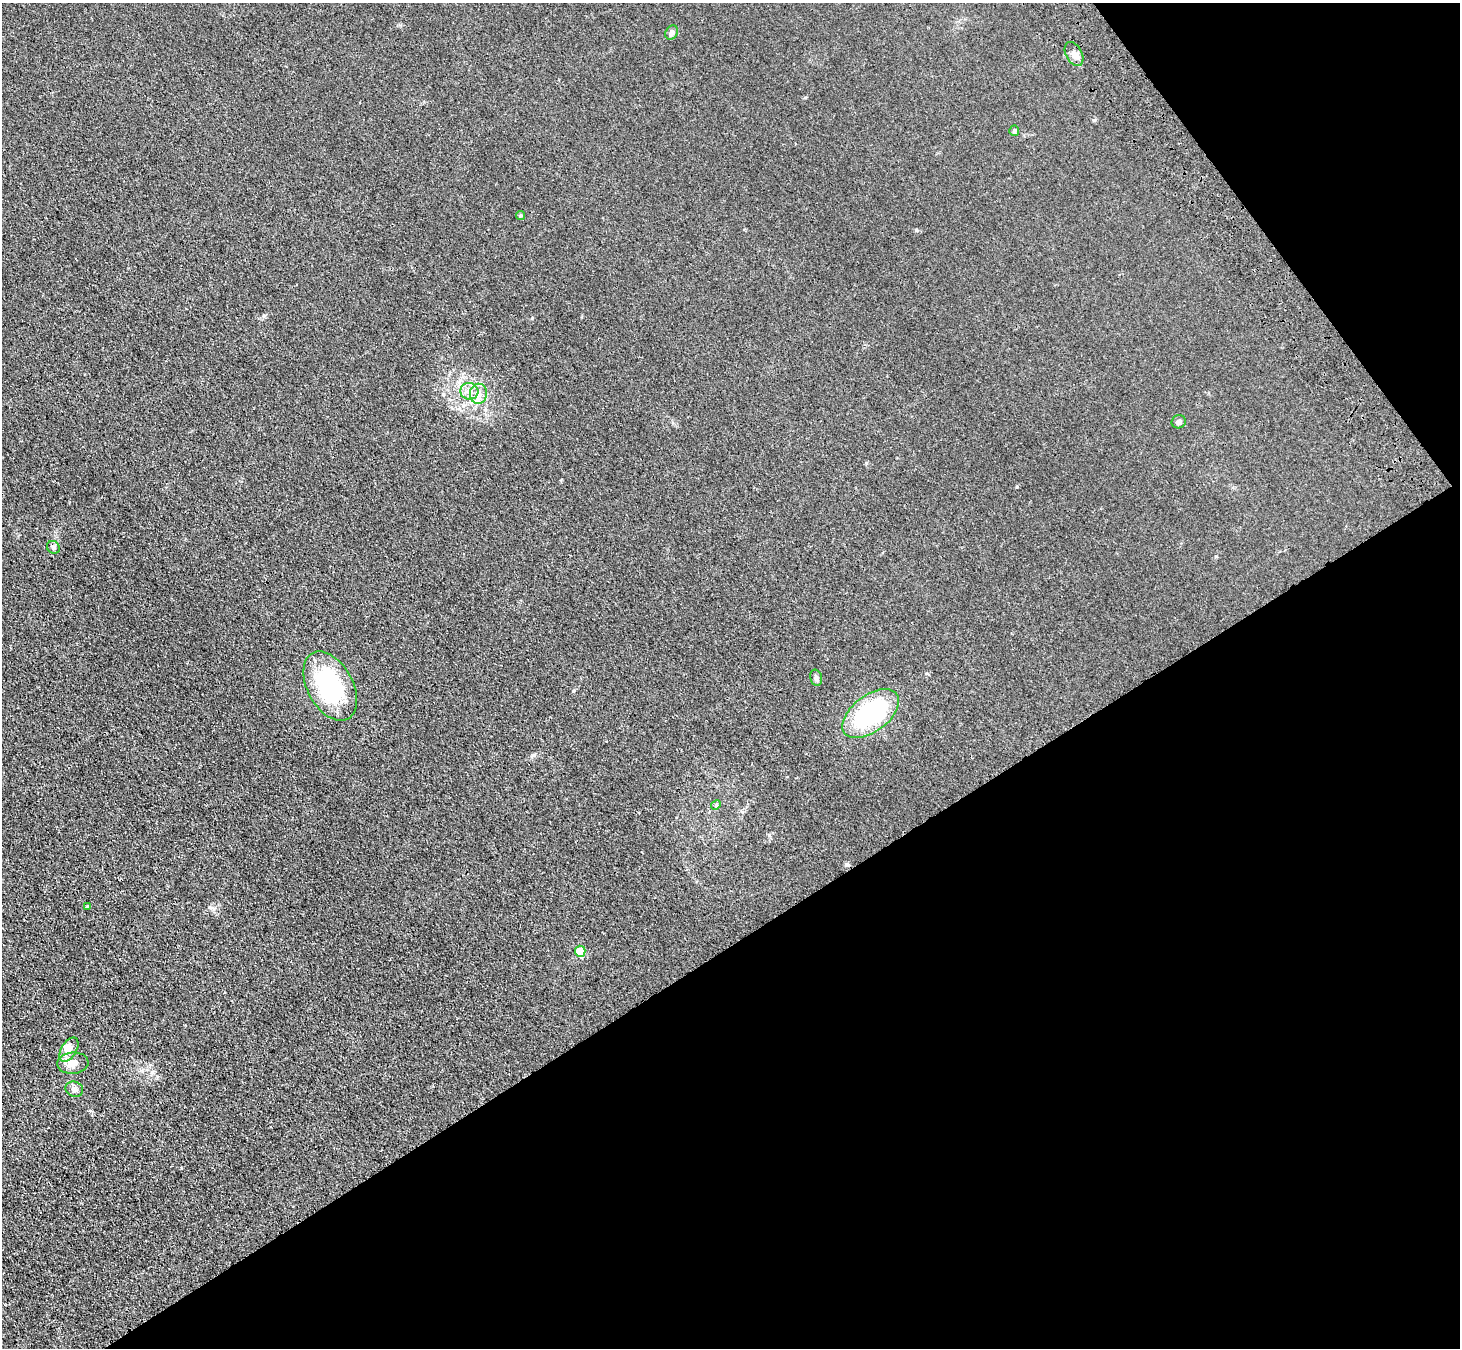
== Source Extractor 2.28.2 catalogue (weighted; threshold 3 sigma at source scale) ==
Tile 12 of 4 x 4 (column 4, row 3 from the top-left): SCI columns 4477-5934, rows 1581-2926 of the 6036 x 5989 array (HDU 1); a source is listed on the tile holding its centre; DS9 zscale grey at full resolution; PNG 1462 x 1350 px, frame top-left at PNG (2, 3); each listed source drawn as its Kron ellipse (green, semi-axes under 4 px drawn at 4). Shown black and unused: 35% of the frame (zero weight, under 3 of 4 exposures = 6% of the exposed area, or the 3 px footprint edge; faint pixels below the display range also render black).
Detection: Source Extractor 2.28.2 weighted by HDU 2 'WHT'; one run over the whole footprint, this tile lists its part. Background 0.0276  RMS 0.0061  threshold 0.0274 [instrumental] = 3 sigma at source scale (4.5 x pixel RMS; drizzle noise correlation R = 1.50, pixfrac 1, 0.05/0.05 arcsec/px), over >= 5 px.
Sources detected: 18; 1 inside a brighter listed object's ellipse — not listed separately; the other 17 listed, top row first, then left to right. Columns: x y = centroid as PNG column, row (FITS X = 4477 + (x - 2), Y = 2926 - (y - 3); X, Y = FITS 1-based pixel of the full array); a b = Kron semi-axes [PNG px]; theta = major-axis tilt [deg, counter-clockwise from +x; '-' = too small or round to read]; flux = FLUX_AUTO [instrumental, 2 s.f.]
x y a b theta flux
672 33 7 6 - 2.1
1074 54 13 8 -61 3.4
1014 131 5 5 - 1.3
520 215 4 4 - 0.9
469 391 9 8 - 4.6
478 394 10 8 83 4.1
1179 422 7 6 - 1.7
53 547 7 6 - 1.4
816 678 8 6 -76 1.5
330 686 37 23 -61 61
871 714 32 18 37 67
716 805 5 4 - 0.76
88 907 4 3 - 2.2
580 951 5 5 - 16
69 1050 13 7 59 3.7
73 1063 15 10 5 6.5
74 1089 9 7 -23 2.5
Unlisted compact peaks at least as high as the median listed source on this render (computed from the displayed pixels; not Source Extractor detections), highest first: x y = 573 691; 916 230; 532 318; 1094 120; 1017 487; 533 755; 866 463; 443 394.